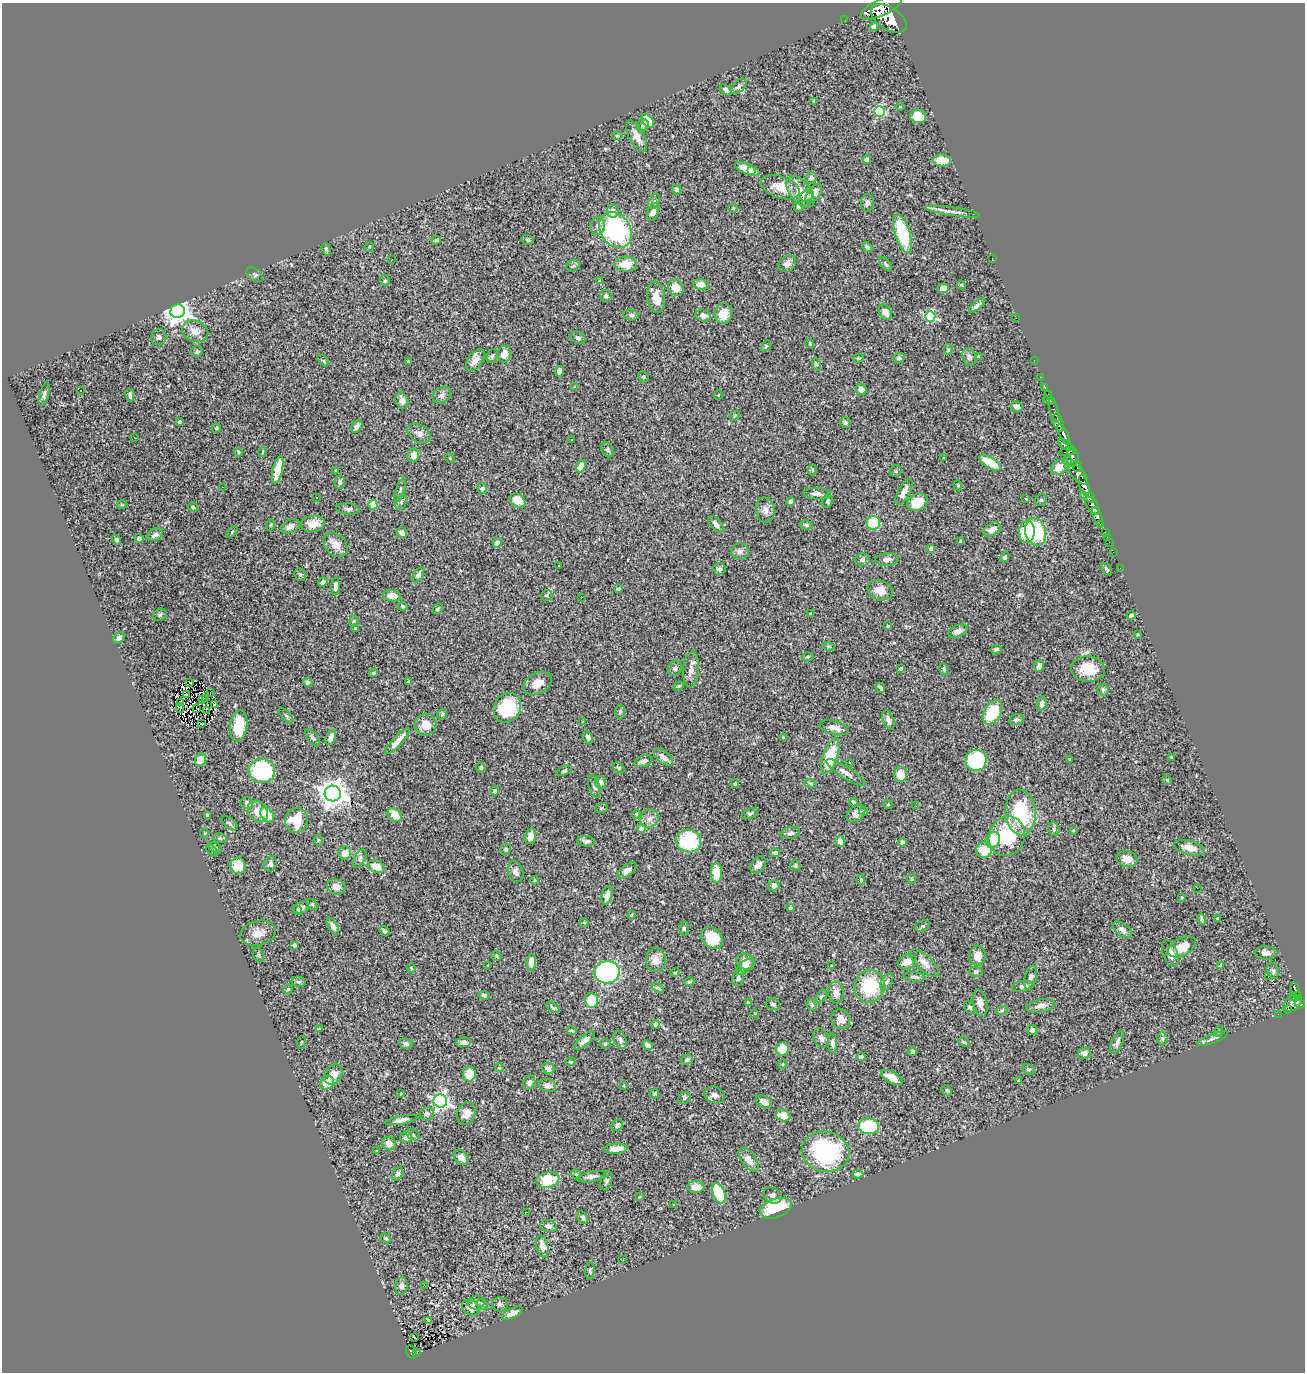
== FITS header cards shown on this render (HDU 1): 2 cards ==
NAXIS1  =                 1303
NAXIS2  =                 1370

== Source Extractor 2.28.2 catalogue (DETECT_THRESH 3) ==
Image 1303 x 1370 px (HDU 1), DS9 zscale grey, 1 PNG px = 1 image px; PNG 1307 x 1374 px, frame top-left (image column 1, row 1370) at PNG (2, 3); each listed source drawn as its Kron ellipse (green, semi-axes under 4 px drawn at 4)
Background 1.37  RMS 0.031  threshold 0.0934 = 3 sigma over >= 5 px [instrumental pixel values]
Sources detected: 482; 4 with non-positive FLUX_AUTO (blend fragments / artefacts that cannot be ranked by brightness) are neither listed nor drawn; the other 478 listed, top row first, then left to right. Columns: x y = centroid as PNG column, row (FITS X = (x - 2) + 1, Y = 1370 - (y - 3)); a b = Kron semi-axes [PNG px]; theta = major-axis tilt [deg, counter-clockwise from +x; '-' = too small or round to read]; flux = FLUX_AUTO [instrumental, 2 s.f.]
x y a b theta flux
881 8 22 8 25 2700
889 18 20 11 -33 3400
845 20 2 2 - 1.7
874 26 4 4 - 7.3
739 86 9 5 44 6.4
726 90 7 4 -43 6.8
814 101 4 3 - 7
900 107 5 3 - 1.9
879 111 5 5 - 230
918 116 8 6 -15 66
648 121 8 5 -52 33
643 126 6 5 - 4.3
617 136 5 4 - 2.4
637 136 17 7 -62 21
867 160 4 3 - 6.4
942 160 9 6 -6 36
747 169 13 5 -23 31
752 171 3 3 - 15
811 178 6 5 - 6.5
780 187 20 11 -19 36
677 190 5 4 - 4.3
800 192 18 10 -52 34
814 194 11 6 53 31
806 196 7 5 24 4.8
654 202 8 5 63 4.6
867 203 9 6 87 7.2
798 207 5 5 - 4.3
733 208 5 4 - 2.2
613 211 7 6 - 15
653 212 9 5 67 11
953 212 27 4 -9 12
598 226 9 7 75 10
615 230 19 15 -56 290
903 234 20 7 -74 130
436 240 4 3 - 3.4
528 240 6 4 -17 3.4
369 247 5 4 - 2.4
867 247 5 4 - 5.1
326 249 6 3 -72 3.3
992 258 2 2 - 2.9
392 259 2 2 - 1.3
626 264 11 7 0 36
787 264 9 7 39 10
886 264 8 4 -53 4.2
573 266 7 5 29 4.1
255 275 9 6 -35 4.4
385 280 5 5 - 3.1
600 281 4 3 - 2.6
701 284 8 5 -6 18
961 285 5 3 - 2.4
676 288 8 7 - 28
943 288 6 4 1 15
606 296 6 5 - 4.9
656 297 15 8 -84 28
977 305 10 3 40 6.7
178 311 7 6 - 2400
885 312 8 6 -59 17
724 314 10 8 81 34
631 315 7 5 -7 5.9
703 315 8 6 -16 7.4
930 316 5 5 - 200
1016 318 3 2 - 9.6
195 331 13 10 -21 22
159 337 8 7 - 7.8
578 338 8 5 -25 5.2
810 343 5 4 - 2.5
766 346 6 4 57 2.6
948 350 5 4 - 3.1
197 351 6 5 - 5.1
504 354 8 6 79 17
492 356 7 5 62 4.5
978 356 4 3 - 3.8
969 357 9 7 -71 7.9
858 358 5 4 - 2.6
899 358 5 5 - 6
475 360 12 7 54 16
1034 360 2 2 - 7.8
323 361 7 4 -46 3.4
408 362 4 2 - 2.4
816 364 7 4 -72 2.8
559 371 5 4 - 6.5
643 377 5 5 - 3
1041 377 2 2 - 8.4
574 387 4 3 - 1.9
1045 388 2 2 - 6.3
861 389 6 5 - 18
81 390 3 2 - 6.4
44 394 12 4 74 5.7
1048 394 2 2 - 8.6
130 395 6 3 -79 5.9
442 395 10 7 30 10
718 395 5 3 - 1.4
402 400 8 6 -71 12
1046 400 3 2 - 38
1050 400 3 2 - 12
1017 406 6 5 - 9.7
1054 411 12 3 -73 56
735 416 6 3 46 2.2
179 422 4 3 - 3.4
845 423 6 5 - 3.8
1058 423 9 5 -73 990
357 426 7 4 55 13
216 428 4 4 - 2.3
419 433 13 8 -32 11
1064 435 11 4 -64 720
134 438 2 2 - 1.5
571 440 2 2 - 1.6
1066 445 9 4 -31 290
607 450 8 6 -64 3.8
238 452 5 3 - 1.8
263 452 5 3 - 1.6
1067 452 8 3 10 290
413 455 7 5 77 15
1073 457 9 6 -89 380
450 458 5 4 - 2.5
943 458 3 2 - 2.3
1067 460 2 2 - 10
990 463 12 5 -32 41
581 466 6 4 68 23
1077 466 6 3 -75 220
1059 467 8 6 53 26
278 470 14 5 76 50
812 470 6 4 -89 2.7
336 471 4 3 - 2.1
896 471 6 5 - 3.5
1078 474 12 6 -47 810
340 482 6 5 - 6.6
958 485 5 4 - 2.4
1084 485 11 5 -73 1400
222 487 2 2 - 1.3
482 488 5 5 - 8
400 490 13 3 71 4.8
904 492 14 6 62 15
817 494 13 6 -5 11
1083 495 4 3 - 93
317 497 2 2 - 1.6
1090 498 5 3 - 250
1026 499 3 2 - 1.2
518 500 8 6 -37 28
1041 500 6 5 - 3.5
791 501 4 4 - 7
828 501 7 5 81 4.3
401 502 8 5 69 4.9
918 502 11 8 28 40
122 505 5 3 - 2
373 505 5 4 - 69
1093 506 10 5 -58 650
193 507 5 5 - 4.1
348 509 11 5 -6 6.5
765 510 12 9 -83 14
1097 517 10 4 -67 190
873 523 7 6 - 80
313 524 12 8 9 28
716 524 10 5 -49 11
1101 524 3 3 - 90
270 525 6 4 72 2.4
806 525 7 4 -9 4.1
290 526 10 6 23 11
992 530 9 6 28 17
232 532 6 4 46 2.7
1027 532 11 8 85 72
1036 532 14 10 -75 160
1105 532 3 2 - 17
402 533 6 5 - 11
155 535 8 5 28 9.1
1107 537 2 2 - 5.1
139 539 5 4 - 5.3
116 540 5 4 - 4.3
961 542 3 3 - 3.5
1109 542 2 2 - 3.3
497 543 5 4 - 11
336 545 14 10 -47 21
931 549 4 4 - 9.4
740 552 9 8 - 9.8
1113 552 2 2 - 3.9
1005 557 5 4 - 5.2
887 559 11 6 6 8.8
862 560 7 6 - 6.6
559 565 3 3 - 3.9
1120 568 2 2 - 6.1
719 569 6 6 - 5.6
1107 569 7 3 -53 3.9
300 575 6 5 - 3.8
418 575 8 5 59 7
323 582 5 4 - 8.9
336 586 9 4 88 9.7
618 589 4 3 - 3.5
880 590 13 9 -19 26
547 595 6 5 - 3.7
392 596 9 5 -7 17
581 597 2 2 - 3.5
403 606 5 4 - 2.7
438 609 6 4 49 3.2
811 613 4 3 - 1.8
160 615 7 5 38 3.8
1131 615 5 4 - 6.4
354 621 6 4 87 2.5
888 626 3 3 - 2.5
356 629 3 3 - 2.9
958 631 10 6 23 9.8
1138 634 3 3 - 2.5
119 638 6 5 - 8.1
829 646 6 3 -19 2.3
996 649 6 4 15 4
808 657 6 4 18 3
1039 666 6 4 76 10
675 668 8 7 - 7.5
691 669 18 8 85 15
901 669 4 3 - 4.6
944 669 6 4 -67 3.8
1088 669 17 12 -4 50
373 673 4 3 - 3.1
409 681 3 3 - 5.8
190 682 4 2 - 1.9
308 682 4 4 - 4.4
538 683 15 10 30 25
679 686 5 3 - 2.7
880 688 5 3 - 3.9
1103 689 6 5 - 4.5
210 692 3 2 - 2.9
187 695 3 2 - 2
202 699 2 2 - 2.4
205 699 4 2 - 2.6
180 702 4 2 - 1.8
1042 704 7 5 80 8.1
214 705 3 2 - 10
180 708 5 3 - 0.49
197 708 3 2 - 1.6
507 708 15 13 57 110
207 710 3 2 - 1.3
620 712 7 5 87 4.3
992 712 13 8 62 96
442 714 5 4 - 3
286 716 9 3 -50 3.2
888 720 10 5 -70 9.6
1017 720 7 5 12 5
583 722 4 3 - 2
202 724 4 2 - 2.9
426 725 11 10 - 26
239 726 15 8 82 65
834 728 15 6 -13 15
588 737 7 5 -62 5.2
313 738 10 5 -55 5.5
331 738 8 4 73 14
783 738 4 3 - 2.2
397 741 17 5 47 24
830 756 18 7 71 91
663 757 11 6 -40 14
1172 757 3 3 - 3.4
1069 759 4 2 - 1.4
201 760 6 5 - 31
976 760 10 10 - 180
643 761 9 6 20 10
850 762 3 3 - 3.7
481 768 5 4 - 4.1
619 768 7 4 -37 3.1
262 771 13 12 - 200
564 771 8 4 24 4
846 773 23 6 -33 15
901 774 8 6 -86 36
1167 780 5 4 - 2.4
601 782 6 5 - 11
810 783 6 4 -19 3.1
735 784 4 3 - 2.7
594 786 11 5 -75 6
495 791 4 4 - 5.9
333 794 8 8 - 2800
853 802 4 3 - 4.4
247 803 6 6 - 8.7
888 805 5 3 - 2
916 806 2 2 - 1
601 808 6 5 - 3.1
258 811 12 9 -52 27
864 811 4 4 - 3.6
1021 812 23 15 -86 160
750 813 8 4 26 3.9
856 813 10 7 38 15
636 814 4 4 - 1.9
207 815 3 3 - 3.2
267 815 8 6 -56 39
395 815 8 6 -42 35
649 818 10 8 45 12
297 820 12 11 - 57
230 823 9 5 -39 4.4
641 828 4 4 - 21
1054 829 7 5 -69 4.8
1073 830 4 3 - 2.3
205 833 4 4 - 2.1
790 833 10 6 11 6.4
530 836 8 5 76 18
1007 836 20 18 66 130
220 838 6 4 -8 3.5
318 840 5 4 - 2.7
993 840 8 7 - 52
586 841 9 5 -7 6.9
689 841 12 11 - 160
840 841 5 5 - 14
902 842 4 4 - 3.8
215 848 7 4 -38 3
1189 848 16 7 -14 22
506 849 6 5 - 4
212 850 7 3 -45 2.1
984 850 8 8 - 59
345 853 6 6 - 21
775 853 5 4 - 7.3
360 859 10 5 62 6.1
1127 859 10 8 -12 20
270 864 7 6 - 6.4
758 865 9 6 52 14
795 865 5 5 - 3.4
238 866 8 7 - 39
376 866 9 6 -23 32
627 870 11 5 37 9.5
516 872 11 7 -70 9.3
716 873 10 5 -89 45
912 879 5 4 - 2.7
534 880 4 3 - 2.1
861 880 5 4 - 4.2
774 885 5 5 - 10
336 887 9 7 -19 15
1197 888 2 2 - 140
607 895 9 5 74 15
1182 897 3 2 - 1.8
312 904 6 3 -54 2.2
301 908 8 5 19 8.4
790 908 3 3 - 3.7
298 910 5 3 - 2.4
631 915 3 2 - 1.9
1202 919 6 3 -77 4.7
1217 919 4 3 - 2.5
584 922 4 4 - 2.2
333 926 9 4 -60 8.6
923 926 8 5 25 3.1
684 928 7 4 88 4
1122 930 11 6 -36 13
384 931 5 3 - 3.3
258 933 18 12 13 23
712 938 12 9 -46 68
295 945 4 4 - 3.5
1182 947 15 8 27 41
1170 953 14 7 -70 18
1266 953 11 6 -2 11
258 955 7 5 -61 3.4
496 956 5 4 - 3.2
978 956 10 8 85 21
656 960 12 10 -83 17
745 961 9 8 - 19
531 962 8 4 86 18
907 962 9 7 18 17
924 963 18 7 -44 15
488 966 4 2 - 1.3
831 966 3 2 - 2
1221 966 4 3 - 12
745 967 10 5 37 12
411 968 5 4 - 2.7
1273 971 8 5 -70 4.8
607 972 12 11 - 280
675 972 5 3 - 1.6
976 972 6 5 - 3.8
1268 976 3 3 - 44
915 977 11 4 -7 7.7
738 978 8 6 74 6.3
1031 978 12 6 75 9
299 982 7 5 -12 3.9
689 982 5 4 - 2.6
887 982 9 5 60 5.7
870 986 16 15 - 110
1023 986 10 5 9 7.8
658 988 7 3 -36 3.2
288 989 5 3 - 2.1
1295 989 7 4 -75 120
836 992 11 7 -83 16
484 995 5 4 - 5.6
1297 995 4 3 - 140
821 996 6 4 51 3.9
1293 998 3 2 - 37
592 1000 7 6 - 55
748 1003 4 3 - 3.9
980 1003 13 7 -77 16
1293 1003 10 7 37 350
773 1004 7 5 -16 4.9
1300 1004 5 4 - 370
812 1005 6 5 - 3.6
1041 1006 15 6 10 14
969 1007 7 5 -55 4.9
553 1008 7 3 -34 3.7
1288 1009 4 3 - 25
1002 1010 6 4 19 2.8
755 1013 3 2 - 1.8
1278 1014 2 2 - 8.3
841 1019 10 9 - 17
655 1024 4 3 - 4.2
319 1029 3 2 - 2.1
1032 1030 5 5 - 5.3
572 1031 5 3 - 2.8
1219 1031 5 3 - 2.4
821 1038 10 7 -64 8.7
1162 1038 7 5 -89 4
1213 1038 16 4 21 8.1
585 1040 13 5 40 12
620 1040 9 6 -67 8.4
301 1042 6 2 69 1.4
464 1042 7 4 2 10
964 1042 6 3 -30 3.4
832 1043 10 4 -85 9.3
1117 1043 12 5 66 8.8
406 1044 7 5 -21 4.8
605 1044 5 5 - 2.7
647 1045 6 4 -46 9.1
782 1049 6 6 - 37
912 1052 4 4 - 3.3
1084 1053 6 5 - 8.3
861 1057 4 3 - 3.9
687 1060 6 5 - 4.8
571 1062 5 4 - 2.5
783 1064 5 3 - 1.7
499 1068 4 4 - 2.2
548 1068 6 5 - 9.6
1028 1069 6 5 - 3.9
333 1074 11 8 58 18
469 1074 7 6 - 38
892 1077 12 5 -30 23
1019 1081 4 3 - 2.1
529 1082 7 5 68 6.2
327 1083 7 6 - 28
547 1085 8 6 -11 14
623 1086 3 2 - 2
947 1090 5 4 - 2.7
401 1093 3 2 - 1.3
655 1093 4 3 - 3
714 1095 10 8 -21 13
684 1098 6 5 - 3.4
440 1101 7 6 - 700
764 1102 9 5 -31 14
466 1113 11 8 67 19
427 1114 7 6 - 6
783 1115 7 5 -18 29
401 1120 16 4 10 12
617 1125 6 5 - 5.1
869 1126 10 8 -2 130
413 1135 7 5 -31 3.7
406 1137 6 5 - 14
389 1143 7 6 - 15
616 1149 11 5 4 19
377 1151 4 2 - 1.6
825 1152 24 20 -11 270
461 1157 9 6 -45 14
749 1160 14 7 -53 16
397 1174 7 5 57 5.6
576 1174 6 4 -44 2.6
858 1174 5 4 - 6.5
592 1177 15 5 11 9.8
548 1180 11 7 12 68
606 1181 9 5 72 5.3
696 1187 8 6 2 21
719 1193 11 6 -69 91
772 1195 9 7 -31 9.4
639 1197 3 2 - 1.6
674 1205 3 3 - 1.6
776 1208 16 9 19 120
526 1212 3 2 - 1.8
583 1217 7 5 -62 6
549 1226 8 6 -16 7.5
386 1238 6 4 -39 3.2
542 1246 11 6 -78 19
623 1260 3 2 - 2
590 1271 9 4 86 4.3
401 1286 8 6 85 7.6
425 1286 2 2 - 2
476 1303 8 6 17 5.7
500 1304 8 7 - 5.2
482 1305 6 4 -40 3
471 1308 9 7 -32 15
512 1313 11 4 25 14
429 1321 3 3 - 14
414 1337 3 2 - 6
411 1352 7 5 -59 82
417 1352 3 2 - 12
At the frame edge (FLAGS 8, measured only in part): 1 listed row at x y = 881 8
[4 non-positive-flux detections neither listed nor drawn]